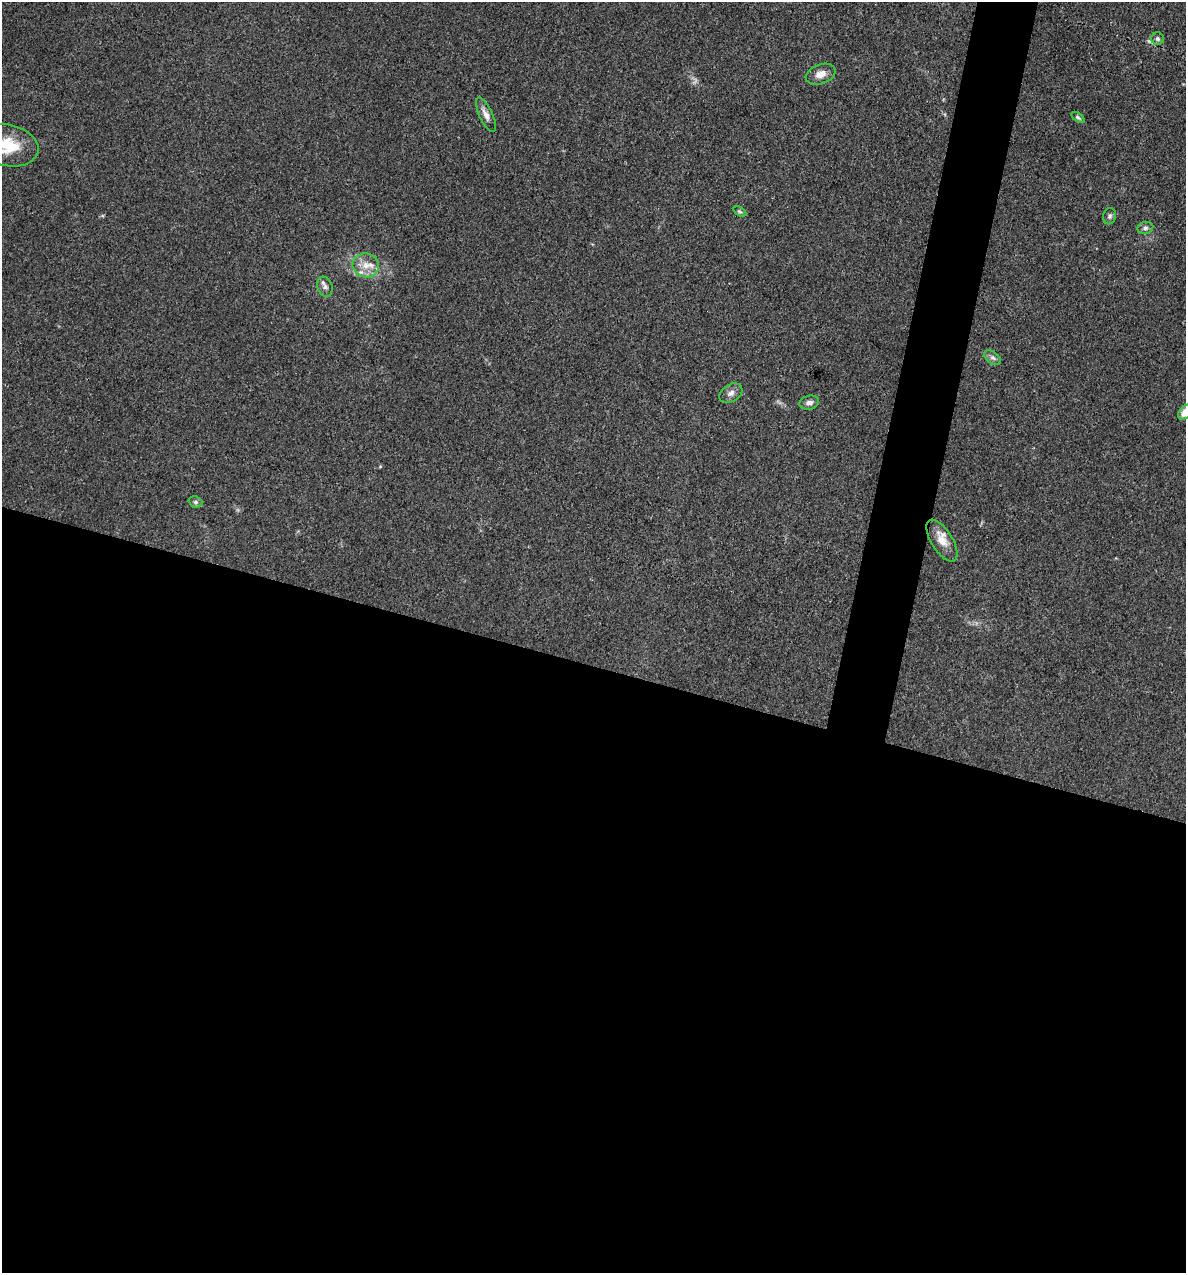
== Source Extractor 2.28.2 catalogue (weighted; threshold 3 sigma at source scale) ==
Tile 14 of 4 x 4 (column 2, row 4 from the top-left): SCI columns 1308-2491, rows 1-1271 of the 5104 x 5085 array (HDU 1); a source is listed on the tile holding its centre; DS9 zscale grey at full resolution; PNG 1188 x 1275 px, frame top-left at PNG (2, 2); each listed source drawn as its Kron ellipse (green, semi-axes under 4 px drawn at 4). Shown black and unused: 51% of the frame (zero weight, under 3 of 4 exposures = <1% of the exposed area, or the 3 px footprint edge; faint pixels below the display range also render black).
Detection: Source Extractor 2.28.2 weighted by HDU 2 'WHT'; one run over the whole footprint, this tile lists its part. Background 0.25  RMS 0.0093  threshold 0.042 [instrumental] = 3 sigma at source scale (4.5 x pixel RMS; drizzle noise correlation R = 1.50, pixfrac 1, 0.05/0.05 arcsec/px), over >= 5 px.
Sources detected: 18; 1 too faint to see at this stretch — neither listed nor drawn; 1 inside a brighter listed object's ellipse — not listed separately; the other 16 listed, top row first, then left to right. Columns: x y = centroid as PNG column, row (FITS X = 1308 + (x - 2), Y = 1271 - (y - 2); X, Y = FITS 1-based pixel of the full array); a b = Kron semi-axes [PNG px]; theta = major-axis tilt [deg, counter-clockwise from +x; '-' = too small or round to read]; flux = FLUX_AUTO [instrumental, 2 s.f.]
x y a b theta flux
1158 39 6 6 - 2.3
821 74 15 9 20 8.3
486 115 18 6 -65 6.4
1078 117 8 4 -36 1.5
8 145 31 20 -11 37
739 211 7 4 -30 1.7
1110 216 8 6 77 2.4
1145 228 8 6 15 2.6
366 265 13 12 - 12
325 287 10 7 -71 3.8
993 358 10 5 -36 3.3
731 393 12 8 30 5
809 403 10 7 11 4.2
1185 412 9 5 46 11
195 502 7 5 -21 2.1
942 541 24 10 -58 12
Isophote crosses this tile's border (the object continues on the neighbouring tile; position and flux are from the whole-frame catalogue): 2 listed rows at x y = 8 145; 1185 412